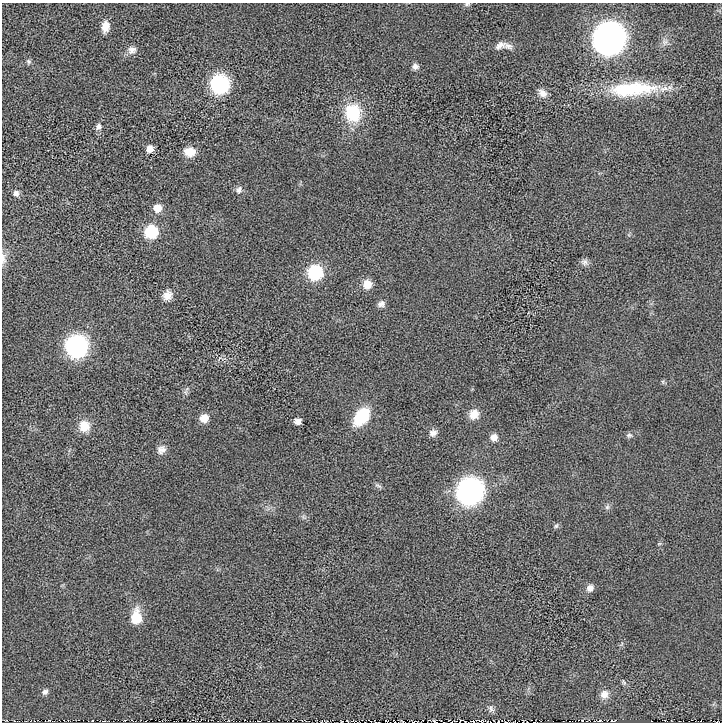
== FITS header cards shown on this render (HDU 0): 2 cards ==
NAXIS1  =                  720
NAXIS2  =                  720

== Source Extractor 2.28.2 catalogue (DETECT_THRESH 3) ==
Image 720 x 720 px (HDU 0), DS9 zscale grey, 1 PNG px = 1 image px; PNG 724 x 724 px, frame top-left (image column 1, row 720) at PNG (2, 3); no overlay
Background 5.05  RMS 140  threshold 422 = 3 sigma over >= 5 px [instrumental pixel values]
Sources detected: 52; all 52 listed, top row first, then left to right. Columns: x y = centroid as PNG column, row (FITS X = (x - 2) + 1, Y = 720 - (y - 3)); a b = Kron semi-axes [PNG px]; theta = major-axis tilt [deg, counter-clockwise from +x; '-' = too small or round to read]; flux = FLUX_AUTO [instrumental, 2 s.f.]
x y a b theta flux
467 4 7 4 10 1.7e+04
105 27 11 8 82 9.4e+04
609 38 13 13 - 1.2e+07
665 42 8 6 43 3.2e+04
500 45 14 9 27 5.8e+04
508 46 13 8 -25 5.1e+04
132 50 11 9 4 5.1e+04
28 61 6 6 - 1.9e+04
415 66 7 7 - 4.3e+04
220 84 10 10 - 1.6e+06
632 89 62 17 4 6.7e+05
542 93 13 9 -40 6.4e+04
353 113 19 17 -78 4.5e+05
98 127 9 7 52 3.7e+04
150 149 7 7 - 7.4e+04
189 152 13 10 -9 1.2e+05
239 190 10 6 72 3.4e+04
16 193 7 6 - 3.7e+04
157 208 9 8 - 9.7e+04
151 232 9 9 - 5.0e+05
3 258 16 7 -88 5.0e+04
584 262 9 9 - 3.5e+04
315 272 9 9 - 8.4e+05
367 284 10 10 - 1.0e+05
167 295 12 11 - 7.8e+04
381 304 9 7 29 3.8e+04
77 346 11 11 - 2.9e+06
474 414 13 12 - 9.4e+04
361 417 18 11 53 4.5e+05
204 418 8 8 - 1.0e+05
298 421 6 5 - 4.9e+04
84 426 12 12 - 1.5e+05
433 433 10 8 21 4.5e+04
629 435 8 5 -9 2.3e+04
494 437 8 8 - 6.4e+04
161 450 11 9 33 5.5e+04
378 486 11 4 -23 2.1e+04
470 491 12 12 - 5.5e+06
607 507 7 5 44 2.2e+04
556 526 7 5 61 1.8e+04
590 588 9 8 - 5.3e+04
136 618 13 9 87 2.6e+05
624 682 9 4 -71 1.7e+04
45 692 8 7 - 3.2e+04
604 694 11 10 - 7.2e+04
491 709 10 7 -67 3.2e+04
582 720 3 2 - 6.7e+03
600 720 4 3 - 1.2e+04
613 720 7 3 3 1.4e+04
342 721 3 2 - 5.8e+03
347 721 3 2 - 6.0e+03
386 721 3 2 - 5.0e+03
At the frame edge (FLAGS 8, measured only in part): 5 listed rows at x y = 467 4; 3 258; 613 720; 342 721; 347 721